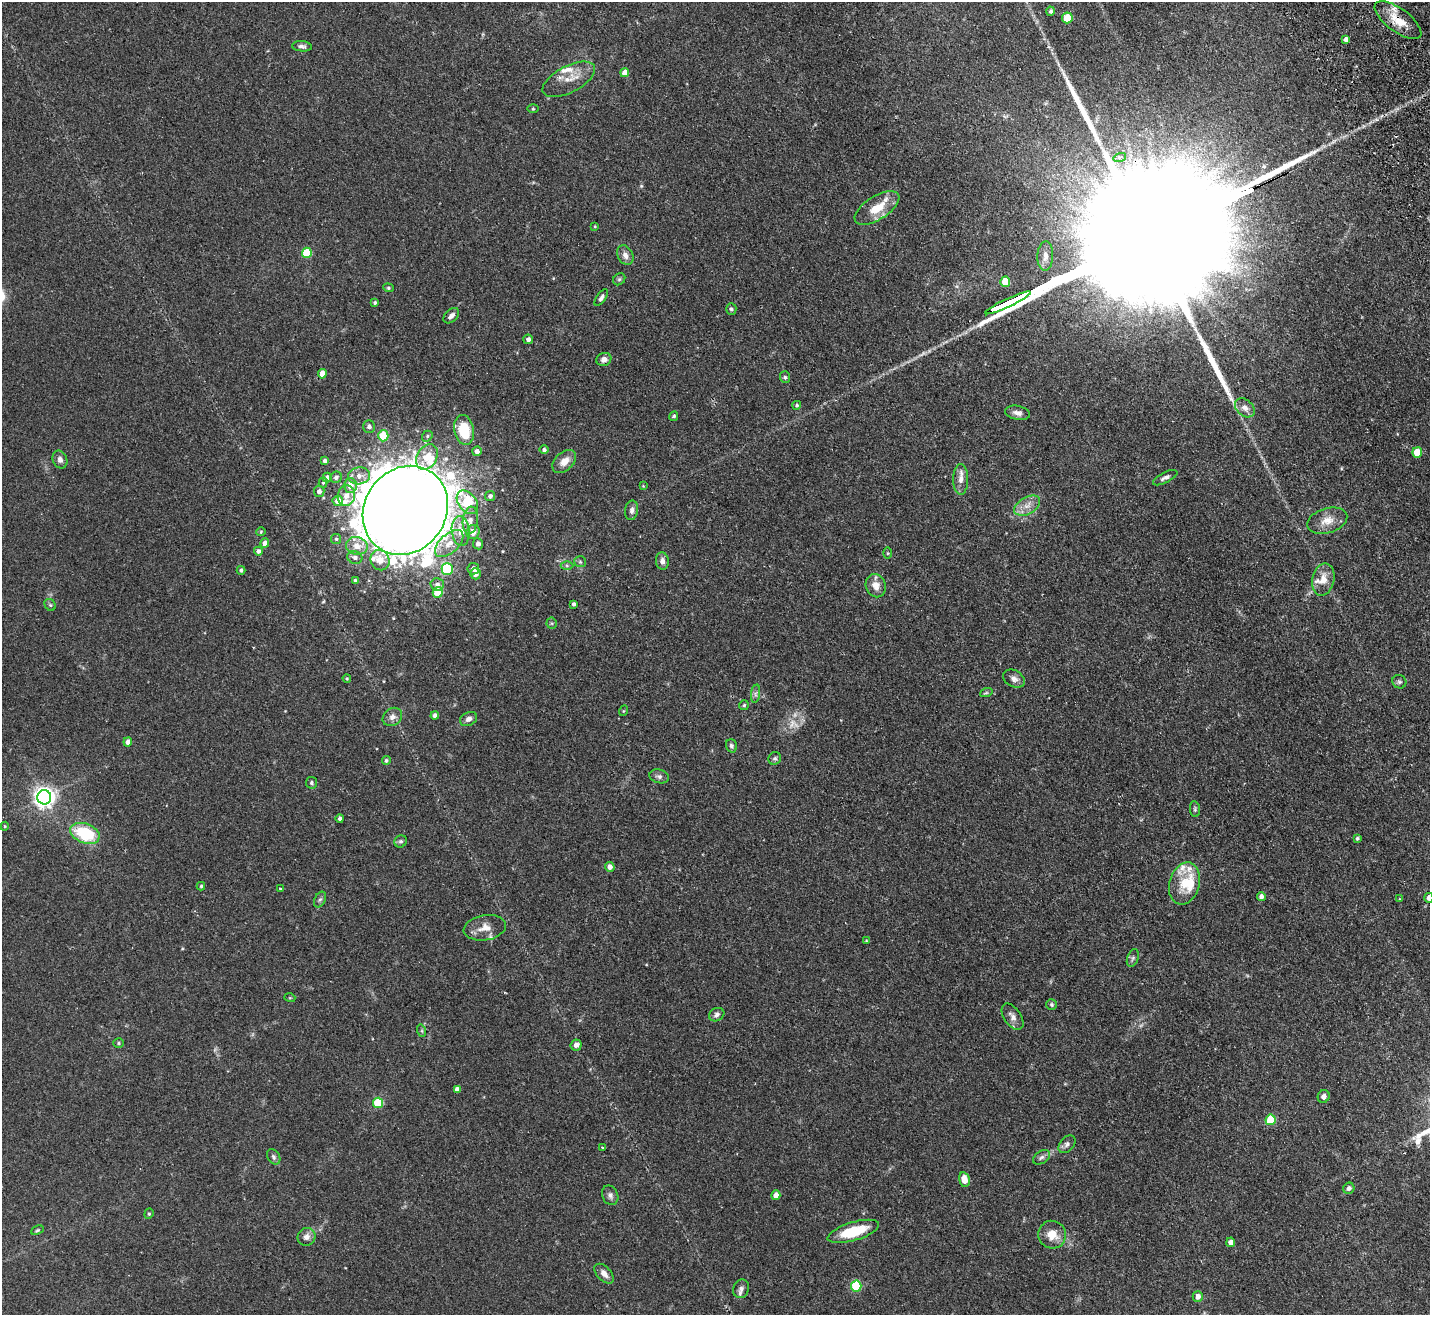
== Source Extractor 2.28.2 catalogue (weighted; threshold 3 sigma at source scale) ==
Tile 10 of 4 x 4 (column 2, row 3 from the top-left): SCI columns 1481-2908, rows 1634-2946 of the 5815 x 5758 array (HDU 1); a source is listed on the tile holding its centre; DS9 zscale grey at full resolution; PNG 1432 x 1317 px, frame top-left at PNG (2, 2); each listed source drawn as its Kron ellipse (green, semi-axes under 4 px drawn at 4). Shown black and unused: <1% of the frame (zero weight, under 2 of 3 exposures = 3% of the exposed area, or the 3 px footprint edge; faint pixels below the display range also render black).
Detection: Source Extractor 2.28.2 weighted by HDU 2 'WHT'; one run over the whole footprint, this tile lists its part. Background 0.0802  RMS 0.0065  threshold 0.0291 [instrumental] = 3 sigma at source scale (4.5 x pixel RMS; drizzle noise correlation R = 1.50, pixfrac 1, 0.05/0.05 arcsec/px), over >= 5 px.
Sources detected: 173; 2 too faint to see at this stretch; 4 inside a brighter object's white glare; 2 cosmic-ray / hot-pixel residue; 3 long thin detections or spike segments (spike, bleed or trail) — neither listed nor drawn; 13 inside a brighter listed object's ellipse — not listed separately; the other 149 listed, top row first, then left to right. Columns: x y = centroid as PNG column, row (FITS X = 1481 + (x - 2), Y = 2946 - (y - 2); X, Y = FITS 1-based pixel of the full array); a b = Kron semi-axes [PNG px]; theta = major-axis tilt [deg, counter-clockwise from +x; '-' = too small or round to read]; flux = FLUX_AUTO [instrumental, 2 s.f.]
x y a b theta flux
1051 11 4 4 - 1.5
1067 18 5 5 - 15
1398 20 28 11 -36 13
1346 39 4 4 - 2.5
302 46 10 5 -4 1.8
625 73 4 4 - 5.7
569 79 29 13 27 10
533 109 5 3 - 0.67
1120 157 6 4 17 1.5
877 208 25 11 32 13
595 226 4 4 - 0.53
307 253 5 5 - 25
625 255 10 7 -62 3.3
1045 256 15 8 88 3.6
619 279 6 5 - 1.1
1005 282 5 5 - 16
388 288 5 4 - 0.79
601 298 9 4 55 1.7
375 303 4 4 - 1.1
1008 303 25 3 25 3000
731 309 6 5 - 1.3
451 316 9 6 44 2.4
528 339 5 5 - 2
604 359 8 6 21 2.9
322 374 5 4 - 6.9
785 377 6 5 - 1.1
797 405 4 4 - 1
1245 408 11 8 -41 4.1
1017 413 13 7 -10 3.2
674 416 5 4 - 1.1
369 427 6 6 - 2.1
464 430 15 10 -78 22
383 436 5 5 - 25
427 436 6 5 - 1
544 450 4 4 - 1.5
477 451 5 4 - 2.7
1417 452 5 5 - 15
427 457 14 10 60 10
60 459 9 7 -67 2.6
325 461 4 4 - 1.9
564 461 14 9 41 6.3
359 476 11 8 10 4.6
336 477 6 5 - 2
327 478 5 4 - 2.9
1165 478 13 5 27 2.3
961 479 15 7 -90 4.7
323 483 5 4 - 0.83
350 486 7 6 - 6.2
643 486 3 3 - 0.42
319 491 5 5 - 2.7
346 496 10 8 79 5.4
490 496 5 5 - 1.9
338 501 5 5 - 6.1
467 502 13 8 -52 40
1027 506 14 8 30 5.4
405 510 46 40 54 4300
632 510 10 6 82 2.4
470 520 13 7 83 4.7
1327 521 20 12 17 7.6
461 531 15 9 -83 8.8
261 532 4 4 - 0.59
473 532 7 6 - 5.5
336 539 5 5 - 0.94
265 543 4 4 - 3.9
449 544 17 9 43 9
478 544 5 5 - 2.5
357 546 11 9 -10 6.8
258 551 4 4 - 2.2
887 553 5 3 - 0.64
355 557 7 6 - 2.4
380 560 10 9 - 6.7
662 561 8 6 -84 2.8
580 562 6 5 - 1.1
567 565 6 4 -1 1.1
447 569 6 5 - 43
473 569 6 5 - 3.5
241 570 4 4 - 1.4
476 574 5 5 - 3.8
355 580 4 3 - 1
1323 580 16 11 77 7.3
437 584 7 6 - 2.4
876 586 12 10 -71 5.8
438 592 5 5 - 21
574 604 4 3 - 1.3
50 605 6 5 - 1.1
552 623 5 5 - 0.86
347 678 4 3 - 0.62
1014 679 11 8 -29 3.1
1399 682 7 6 - 1.4
986 693 6 4 19 0.84
756 694 9 4 82 1.5
744 705 5 5 - 0.8
623 711 5 3 - 0.52
435 715 4 4 - 2.8
392 717 10 8 37 3.3
469 719 9 6 27 2.6
128 742 4 4 - 3.5
731 746 7 5 -72 1.3
775 758 7 6 - 1.3
386 760 4 4 - 1
659 776 10 6 -14 2.1
311 783 6 5 - 1.3
44 797 7 7 - 380
1195 809 8 5 -83 1.1
340 818 4 4 - 1.6
5 826 4 4 - 0.61
85 833 15 9 -22 34
1357 838 4 3 - 0.99
401 841 6 5 - 1.3
610 867 5 4 - 3.2
1184 883 21 15 74 14
201 886 4 3 - 0.87
280 889 3 3 - 0.74
1261 896 4 4 - 2.4
1429 898 5 4 - 3.1
320 899 8 5 61 1.4
1400 899 4 4 - 0.46
485 928 21 12 9 6.8
866 941 4 4 - 0.49
1133 958 9 5 69 1.5
290 998 5 3 - 0.53
1052 1005 5 5 - 1
717 1015 8 6 27 1.9
1013 1017 15 8 -55 3.7
422 1031 6 4 -72 0.82
119 1043 5 4 - 0.8
576 1045 6 5 - 2.9
457 1089 4 4 - 2.5
1324 1096 6 6 - 2.4
378 1103 5 5 - 30
1271 1120 5 5 - 25
1067 1144 10 7 47 2.1
602 1148 3 2 - 0.87
274 1157 8 6 -58 1.5
1042 1157 9 6 31 1.9
964 1180 7 5 -76 6.9
1349 1188 6 5 - 2
610 1195 10 8 -66 2.4
776 1195 5 4 - 5.2
149 1214 5 4 - 0.86
37 1230 6 3 25 0.84
853 1231 26 9 17 23
1052 1235 14 13 - 9
306 1237 9 8 - 3.2
1231 1242 4 4 - 4.2
604 1274 12 7 -47 3.9
856 1286 5 5 - 38
741 1289 9 8 - 2.6
1198 1297 5 5 - 3.5
Overlapping masked pixels (flux is a lower limit): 2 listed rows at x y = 1398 20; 1008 303
Isophote crosses this tile's border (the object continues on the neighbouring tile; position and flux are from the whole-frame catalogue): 1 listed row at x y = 1429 898